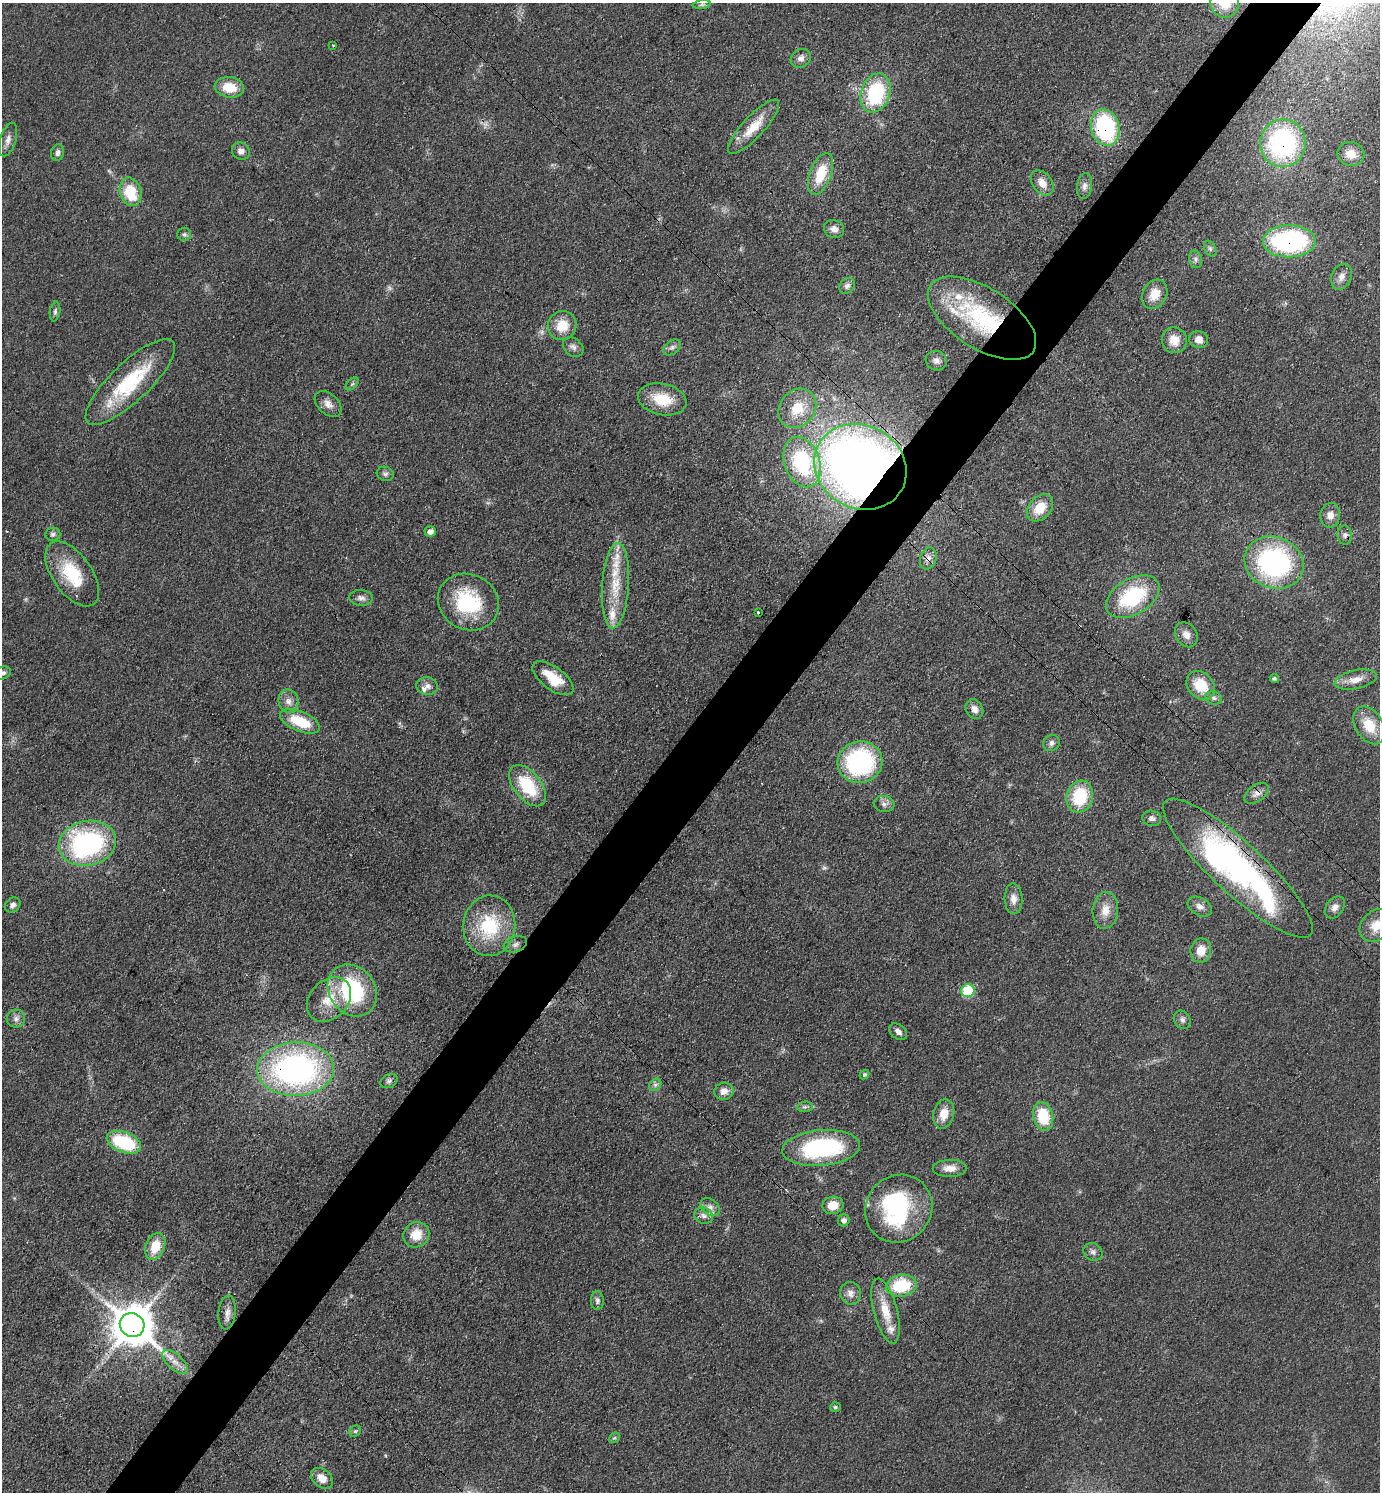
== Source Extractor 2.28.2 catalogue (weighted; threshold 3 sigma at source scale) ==
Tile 10 of 4 x 4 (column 2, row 3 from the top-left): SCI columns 1676-3053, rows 1492-2981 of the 5965 x 5962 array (HDU 1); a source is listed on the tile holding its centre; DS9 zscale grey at full resolution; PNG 1382 x 1494 px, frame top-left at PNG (2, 3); each listed source drawn as its Kron ellipse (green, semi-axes under 4 px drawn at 4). Shown black and unused: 5% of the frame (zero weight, under 3 of 4 exposures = <1% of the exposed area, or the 3 px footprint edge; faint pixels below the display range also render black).
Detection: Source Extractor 2.28.2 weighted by HDU 2 'WHT'; one run over the whole footprint, this tile lists its part. Background 0.0772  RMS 0.0065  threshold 0.0295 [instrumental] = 3 sigma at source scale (4.5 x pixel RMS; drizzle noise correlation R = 1.50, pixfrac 1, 0.05/0.05 arcsec/px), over >= 5 px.
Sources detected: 131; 2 too faint to see at this stretch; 1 inside a brighter object's white glare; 2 cosmic-ray / hot-pixel residue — neither listed nor drawn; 6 inside a brighter listed object's ellipse — not listed separately; the other 120 listed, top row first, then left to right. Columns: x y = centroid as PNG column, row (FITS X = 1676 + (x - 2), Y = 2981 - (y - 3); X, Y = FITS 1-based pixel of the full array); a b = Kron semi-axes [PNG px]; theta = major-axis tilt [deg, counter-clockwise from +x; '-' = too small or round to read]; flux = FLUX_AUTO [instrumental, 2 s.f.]
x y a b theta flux
1225 3 15 14 - 12
702 5 9 4 8 1.4
333 45 3 3 - 0.89
801 58 10 8 35 3.4
229 87 15 10 -9 15
875 93 20 14 71 53
754 127 36 10 47 16
1105 128 18 14 -76 74
8 140 17 8 73 4.3
1283 143 24 22 78 110
241 151 9 8 - 3.6
58 152 8 6 75 2.3
1351 154 13 12 - 7.8
821 174 22 10 70 21
1042 183 14 9 -52 6.6
1084 186 13 7 82 3.3
131 192 14 10 -74 23
834 229 10 9 - 3.9
184 234 7 6 - 1.5
1289 241 26 16 1 110
1210 249 8 5 -63 1.7
1196 259 9 6 -77 2.1
1341 277 13 10 67 4.5
847 286 9 7 43 2.5
1155 294 15 12 62 11
55 312 10 5 81 1.6
982 318 61 30 -32 89
562 326 15 14 - 14
1174 340 13 12 - 9
1199 340 9 8 - 5.2
573 347 11 8 -40 2.9
672 347 10 6 36 2.2
936 361 11 9 -20 3.3
130 382 59 19 43 51
352 384 8 4 44 1.2
662 399 24 15 -12 19
328 404 15 10 -43 4.9
797 408 21 17 51 17
802 462 26 17 -71 53
860 467 47 41 -29 600
385 474 9 7 -18 1.9
1040 508 15 11 47 13
1330 515 12 10 85 5.3
430 532 5 5 - 3.8
53 534 7 6 - 1.7
1345 535 9 7 -80 2.6
928 558 11 8 72 3.4
1274 563 30 25 -23 120
72 574 37 19 -55 32
615 585 43 13 86 25
1133 597 29 18 30 51
361 598 12 8 -2 3
468 602 31 27 -28 48
758 612 3 3 - 1.5
1186 635 13 10 -56 5
3 673 8 6 25 2.4
553 678 24 11 -36 17
1274 678 5 4 - 1.2
1356 680 21 9 12 7.9
1201 685 16 12 -48 20
427 686 11 8 -8 3.5
1214 698 8 6 -16 2.1
288 701 12 10 -75 4.6
974 709 10 8 -58 4
300 721 21 10 -22 24
1369 725 20 13 -58 16
1051 743 8 7 - 2.5
860 762 22 21 - 82
527 786 24 13 -51 34
1257 793 14 8 36 4
1080 796 16 13 74 34
884 804 10 8 -7 3
1152 818 9 7 -13 2.5
87 843 29 22 12 110
1238 868 99 25 -43 230
1013 899 15 9 -87 5.5
13 905 8 7 - 2.7
1200 907 13 8 -31 3.9
1335 907 12 8 52 4
1105 910 18 12 85 8.6
1376 925 18 14 45 11
489 926 30 26 85 42
515 944 12 8 18 3.3
1201 951 12 10 80 9.1
352 990 27 23 -52 64
968 991 7 6 - 33
329 999 25 19 46 17
16 1019 9 9 - 2.9
1182 1020 9 8 - 2.5
898 1032 10 7 -37 3.2
296 1069 38 27 2 200
865 1075 5 4 - 1.3
389 1081 9 6 30 1.9
655 1085 7 5 45 1.9
724 1091 9 8 - 5.3
805 1107 8 5 7 1.5
944 1114 15 10 77 9.3
1043 1116 14 10 -77 25
124 1142 18 10 -21 42
821 1148 39 18 5 83
950 1168 17 8 1 6.5
833 1205 10 8 10 10
710 1207 11 7 -37 3
899 1209 35 32 48 77
704 1216 9 8 - 2.7
844 1220 6 5 - 2.5
416 1235 13 12 - 12
155 1246 14 9 69 14
1093 1252 10 8 -36 2.6
901 1286 15 11 10 33
850 1293 11 10 - 4.1
597 1301 9 6 89 2
885 1311 33 12 -75 16
227 1312 17 8 84 4.6
132 1325 12 11 - 2300
175 1362 16 7 -42 5.6
835 1407 5 4 - 1.1
355 1431 6 5 - 1.1
614 1438 6 4 42 1.1
322 1478 12 8 -41 7.3
Overlapping masked pixels (flux is a lower limit): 11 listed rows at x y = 1105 128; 1283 143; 131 192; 1289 241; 982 318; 860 467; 928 558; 1257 793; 1238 868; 296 1069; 132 1325
Isophote crosses this tile's border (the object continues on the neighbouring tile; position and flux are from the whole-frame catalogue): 3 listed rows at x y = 1225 3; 3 673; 1376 925